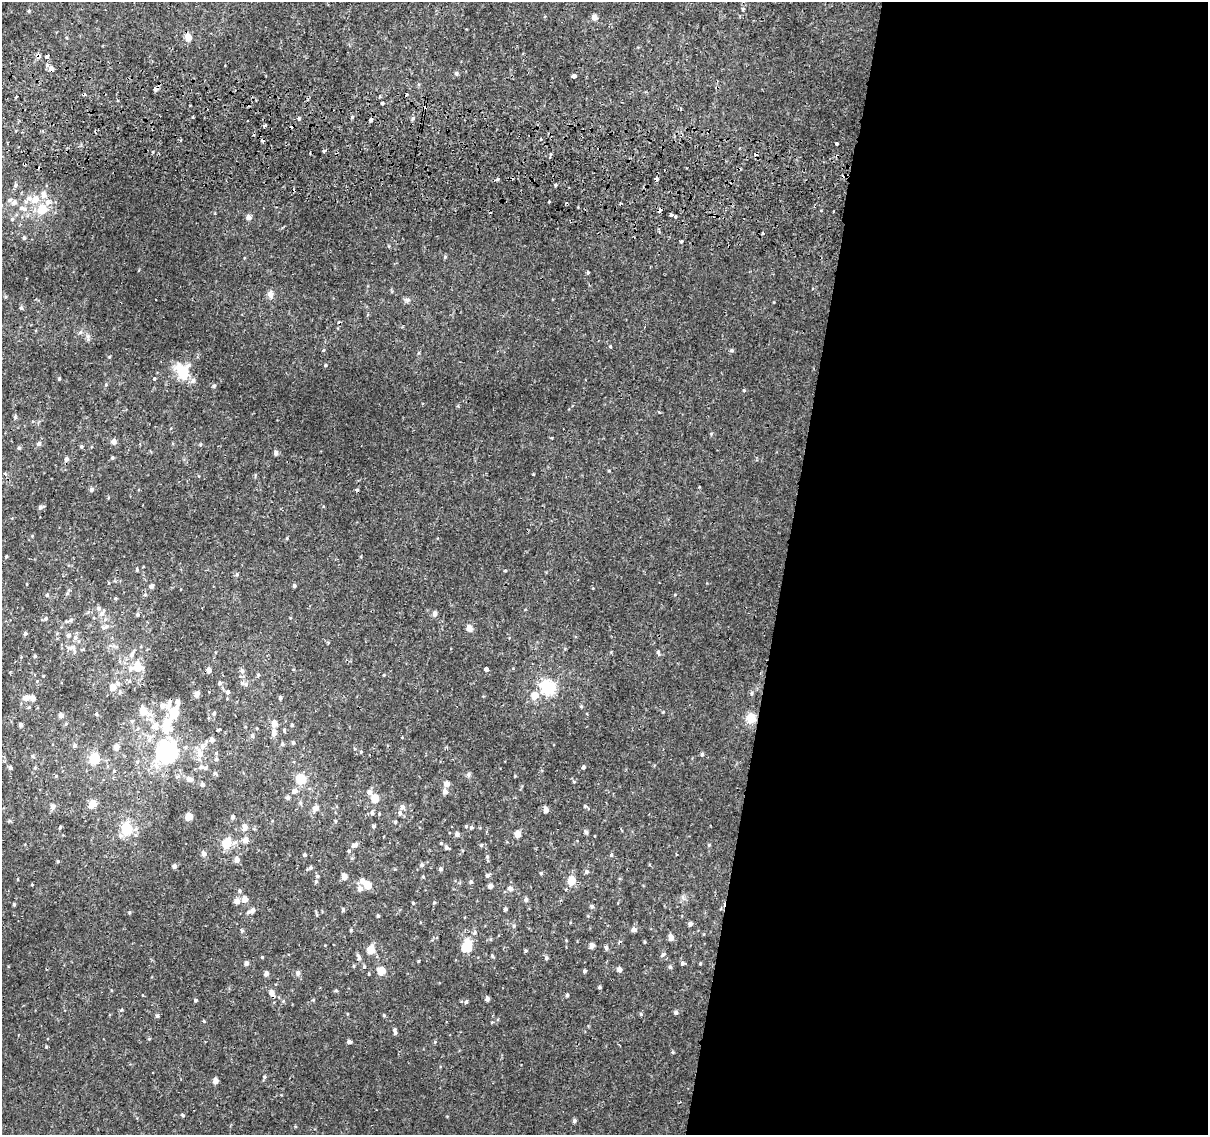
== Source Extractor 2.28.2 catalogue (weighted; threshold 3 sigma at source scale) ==
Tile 12 of 4 x 4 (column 4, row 3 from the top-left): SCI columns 3624-4829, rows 1396-2528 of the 4843 x 5116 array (HDU 1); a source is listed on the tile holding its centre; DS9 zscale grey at full resolution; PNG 1210 x 1137 px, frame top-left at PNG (2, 2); no overlay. Shown black and unused: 35% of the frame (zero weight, under 2 of 3 exposures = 2% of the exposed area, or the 3 px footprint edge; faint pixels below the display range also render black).
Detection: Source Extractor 2.28.2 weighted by HDU 2 'WHT'; one run over the whole footprint, this tile lists its part. Background 0.00877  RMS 0.0032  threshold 0.0143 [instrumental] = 3 sigma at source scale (4.5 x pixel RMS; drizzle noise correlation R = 1.50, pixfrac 1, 0.0396/0.0396 arcsec/px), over >= 5 px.
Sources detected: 272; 3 inside a brighter object's white glare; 12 cosmic-ray / hot-pixel residue — not listed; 9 inside a brighter listed object's ellipse — not listed separately; the other 248 listed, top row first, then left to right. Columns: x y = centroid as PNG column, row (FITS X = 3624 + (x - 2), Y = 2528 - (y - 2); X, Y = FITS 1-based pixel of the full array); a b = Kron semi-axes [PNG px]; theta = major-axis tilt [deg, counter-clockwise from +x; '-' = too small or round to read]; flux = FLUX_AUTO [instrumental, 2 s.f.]
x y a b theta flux
743 9 4 3 - 0.41
594 17 5 5 - 1.5
188 37 7 7 - 2.2
47 56 4 3 - 2.8
51 69 5 5 - 1.4
456 73 6 5 - 0.52
573 76 4 4 - 2.3
380 96 4 3 - 0.36
382 103 3 3 - 0.94
299 118 4 3 - 0.53
413 118 5 4 - 0.52
370 120 4 3 - 1.7
265 126 3 3 - 0.8
541 139 3 2 - 0.49
836 143 3 3 - 0.99
324 151 3 3 - 0.7
550 156 6 2 77 0.9
498 179 3 3 - 0.66
15 185 6 5 - 0.55
555 185 3 3 - 0.66
43 194 12 7 88 1.8
35 199 7 7 - 2.5
549 201 3 3 - 0.84
23 209 13 6 -21 1.5
42 209 6 5 - 7.6
659 211 4 3 - 1.5
671 215 3 3 - 2
675 216 3 3 - 0.63
248 217 5 5 - 1.5
12 219 5 4 - 0.38
763 234 3 3 - 0.84
24 238 5 4 - 0.41
681 241 3 3 - 0.39
445 257 5 4 - 0.33
588 272 3 3 - 0.43
270 294 9 8 - 1.4
407 300 6 6 - 0.68
22 308 5 3 - 0.58
88 337 9 3 -78 0.65
610 346 4 3 - 0.4
323 350 4 3 - 0.34
731 350 6 4 1 0.5
325 365 4 3 - 0.32
183 371 15 11 -59 8.8
154 378 3 3 - 1.1
59 379 4 4 - 0.3
214 386 5 4 - 0.36
744 390 4 3 - 0.27
659 412 3 3 - 0.43
15 417 5 4 - 0.42
551 438 3 2 - 0.32
113 441 5 5 - 1.4
39 443 5 5 - 0.64
19 448 4 4 - 0.44
276 453 5 4 - 0.98
112 457 5 4 - 0.4
66 459 5 5 - 0.77
5 473 4 3 - 0.57
91 490 6 4 48 0.67
40 507 5 5 - 0.61
6 556 4 3 - 0.28
137 570 4 3 - 0.37
237 574 5 4 - 0.39
151 586 5 4 - 0.85
294 586 4 4 - 0.54
47 595 4 4 - 0.42
115 598 4 4 - 0.33
99 608 6 6 - 0.71
101 614 8 6 41 1
138 614 5 5 - 0.47
435 614 5 5 - 1.2
45 618 5 3 - 0.36
71 620 6 4 89 0.45
105 627 11 5 33 0.91
469 628 7 6 - 1.6
25 633 4 4 - 0.61
68 635 5 5 - 0.75
75 638 6 6 - 0.86
73 647 9 7 22 1.2
658 652 7 3 90 0.42
132 654 7 5 74 0.78
35 656 4 4 - 0.34
138 667 7 6 - 5.7
130 669 8 5 54 0.9
486 669 4 3 - 2.9
209 670 4 4 - 1.5
242 671 6 5 - 0.77
258 675 5 4 - 0.36
220 683 5 4 - 0.58
246 684 6 5 - 0.69
113 687 6 5 - 2.8
548 688 6 6 - 57
228 692 5 5 - 0.68
752 693 5 3 - 0.38
197 694 7 5 63 1.2
534 696 6 5 - 3.3
26 698 7 5 15 1.9
280 698 5 4 - 0.52
177 702 9 4 -86 1.3
168 704 15 6 64 1.6
581 706 5 4 - 0.34
143 710 9 6 -72 3.8
174 713 11 7 86 5.7
214 713 4 4 - 0.46
96 714 5 3 - 0.29
61 715 5 4 - 1.2
751 718 13 12 - 3.2
132 721 5 4 - 0.39
167 723 9 8 - 3.6
274 723 6 5 - 2.5
66 724 5 3 - 0.28
21 725 4 3 - 0.87
292 725 4 3 - 0.33
155 726 6 6 - 2
218 729 3 2 - 0.42
284 730 6 3 -88 0.35
274 733 6 6 - 1.5
252 736 5 4 - 0.6
402 737 3 3 - 0.43
212 739 5 5 - 1.2
293 743 5 4 - 0.41
282 744 5 3 - 0.36
75 745 5 4 - 0.82
202 746 8 6 84 1.5
116 747 5 5 - 1.9
164 751 18 9 35 28
361 752 4 3 - 0.26
200 754 8 7 - 1.8
702 754 5 4 - 0.47
33 756 5 3 - 0.37
95 758 6 5 - 16
216 759 5 5 - 0.5
201 767 8 5 11 0.79
583 767 4 4 - 0.54
10 768 4 4 - 0.61
189 779 7 6 - 1.2
301 779 5 5 - 15
447 784 5 5 - 1.9
202 785 4 4 - 0.7
295 791 9 6 19 0.92
370 792 6 5 - 1.1
445 792 5 5 - 1.4
288 798 5 4 - 0.71
375 798 5 5 - 4.7
300 803 5 5 - 0.43
93 804 6 5 - 3.9
53 806 5 5 - 1.1
402 807 6 5 - 1.1
316 808 5 5 - 1.7
546 810 7 5 -71 1.2
372 813 5 5 - 0.55
400 813 6 5 - 0.57
189 816 5 4 - 4
232 817 4 4 - 0.61
395 822 5 3 - 0.28
374 826 4 4 - 0.54
60 827 4 3 - 0.35
245 827 5 5 - 1.9
471 827 3 3 - 1.7
126 829 6 5 - 28
586 832 5 5 - 0.52
457 834 5 4 - 0.98
518 834 5 4 - 2.5
246 840 6 6 - 1.4
227 843 8 6 71 7.8
354 845 11 5 26 1.3
481 845 4 4 - 0.31
446 847 6 5 - 0.57
203 854 5 4 - 1.2
305 855 4 4 - 0.46
611 855 4 4 - 0.37
487 856 5 3 - 0.29
237 860 5 5 - 1.7
422 865 4 4 - 0.65
174 866 4 3 - 0.98
311 867 5 5 - 0.51
441 869 4 4 - 0.64
586 872 5 4 - 0.62
541 873 5 4 - 0.33
487 875 6 5 - 0.5
317 876 5 4 - 0.49
344 876 5 4 - 2
572 880 5 5 - 6.7
362 881 6 6 - 1.3
471 882 4 4 - 0.55
32 885 4 3 - 0.21
368 885 5 5 - 4.5
490 886 4 4 - 1.3
510 888 6 5 - 1.1
360 889 6 6 - 1.4
240 891 5 4 - 0.41
245 899 5 5 - 2.3
526 899 5 5 - 0.73
237 901 5 5 - 1.5
434 902 5 3 - 0.3
413 903 4 3 - 0.26
14 904 4 3 - 0.37
592 906 5 4 - 0.56
505 909 3 3 - 0.64
252 910 11 5 29 1.3
343 910 5 4 - 0.44
130 912 5 3 - 0.29
378 916 4 3 - 0.46
690 924 4 4 - 0.8
514 926 6 4 90 0.37
351 930 4 3 - 0.31
634 930 5 5 - 1.2
475 932 5 3 - 0.36
671 937 5 4 - 2
592 945 5 4 - 1.4
466 947 8 7 - 8.5
606 948 5 4 - 0.73
371 950 6 5 - 5
526 951 5 3 - 0.3
664 954 8 3 40 0.41
262 957 4 3 - 0.29
359 957 7 5 -81 0.7
546 958 5 5 - 0.52
418 961 4 3 - 0.27
246 963 5 4 - 0.9
682 963 5 4 - 0.54
700 964 4 3 - 0.27
364 967 5 4 - 0.35
670 967 5 5 - 0.46
619 969 4 4 - 1.2
381 971 5 5 - 6
584 971 4 3 - 0.49
298 973 6 5 - 0.89
266 974 5 4 - 1
600 987 4 3 - 0.41
336 991 5 3 - 0.32
271 992 6 5 - 1.7
567 995 4 3 - 0.47
487 999 4 4 - 0.92
195 1000 4 3 - 0.48
466 1002 5 5 - 0.46
121 1010 5 3 - 0.35
676 1012 5 5 - 0.61
641 1014 5 4 - 0.37
384 1015 5 3 - 0.3
157 1016 5 4 - 0.53
395 1033 5 5 - 0.47
349 1042 4 4 - 0.86
673 1052 5 3 - 0.31
264 1077 5 4 - 0.37
215 1081 5 4 - 1.6
182 1115 4 3 - 0.38
574 1121 5 4 - 0.64
Overlapping masked pixels (flux is a lower limit): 2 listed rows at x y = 51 69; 659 211
Unlisted compact peaks at least as high as the median listed source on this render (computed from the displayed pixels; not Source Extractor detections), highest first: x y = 709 845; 109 357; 204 1021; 46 1047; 533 474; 58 861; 574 782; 492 956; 585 806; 287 538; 663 712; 149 1039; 711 434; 468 774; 821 210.